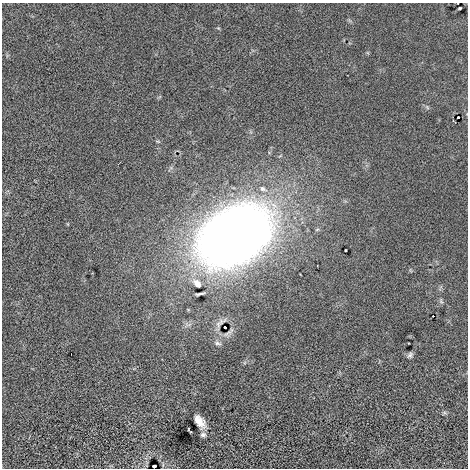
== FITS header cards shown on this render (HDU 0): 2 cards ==
NAXIS1  =                  466
NAXIS2  =                  466

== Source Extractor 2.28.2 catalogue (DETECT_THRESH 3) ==
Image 466 x 466 px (HDU 0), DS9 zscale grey, 1 PNG px = 1 image px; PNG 470 x 470 px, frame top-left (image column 1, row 466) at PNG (2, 3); no overlay
Background -4.91e-05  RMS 0.073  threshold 0.219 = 3 sigma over >= 5 px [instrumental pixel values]
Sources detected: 16; all 16 listed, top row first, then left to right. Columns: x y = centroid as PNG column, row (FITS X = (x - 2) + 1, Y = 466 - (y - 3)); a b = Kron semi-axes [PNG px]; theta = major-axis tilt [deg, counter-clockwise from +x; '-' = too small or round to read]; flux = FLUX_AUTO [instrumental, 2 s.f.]
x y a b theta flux
460 8 4 2 - 5.1
458 117 3 2 - 11
158 141 6 4 -19 5.5
262 189 9 6 -34 16
233 236 46 31 31 7600
197 283 14 8 -50 37
200 294 13 3 11 11
441 301 7 4 -56 8.2
433 316 2 2 - 2.6
225 327 3 2 - 7.3
218 343 9 5 -17 12
410 355 8 6 52 12
200 421 13 7 -53 55
189 430 6 2 -57 4.9
203 435 8 6 0 14
154 466 3 3 - 9.2
At the frame edge (FLAGS 8, measured only in part): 1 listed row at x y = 154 466